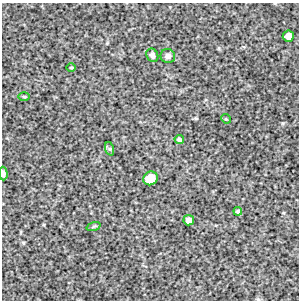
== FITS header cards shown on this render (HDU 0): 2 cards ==
NAXIS1  =                  297 /Length X axis
NAXIS2  =                  298 /Length Y axis

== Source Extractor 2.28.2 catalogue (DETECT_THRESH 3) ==
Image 297 x 298 px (HDU 0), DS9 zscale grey, 1 PNG px = 1 image px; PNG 301 x 302 px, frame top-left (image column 1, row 298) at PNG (2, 3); each listed source drawn as its Kron ellipse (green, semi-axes under 4 px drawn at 4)
Background 4400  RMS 290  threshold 862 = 3 sigma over >= 5 px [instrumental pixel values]
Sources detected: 13; all 13 listed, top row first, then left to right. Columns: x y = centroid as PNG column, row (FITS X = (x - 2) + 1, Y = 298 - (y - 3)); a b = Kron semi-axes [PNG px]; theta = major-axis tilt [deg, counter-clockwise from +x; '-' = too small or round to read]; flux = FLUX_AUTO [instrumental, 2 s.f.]
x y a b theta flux
288 36 6 5 - 140000
152 55 7 5 -64 71000
168 56 7 7 - 74000
71 68 4 3 - 18000
24 96 6 4 -1 20000
226 119 5 4 - 16000
179 139 5 4 - 48000
110 149 7 4 -71 33000
3 174 7 4 -88 56000
150 178 7 6 - 350000
238 211 4 4 - 40000
189 220 5 5 - 110000
94 226 7 3 19 21000
At the frame edge (FLAGS 8, measured only in part): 1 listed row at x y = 3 174